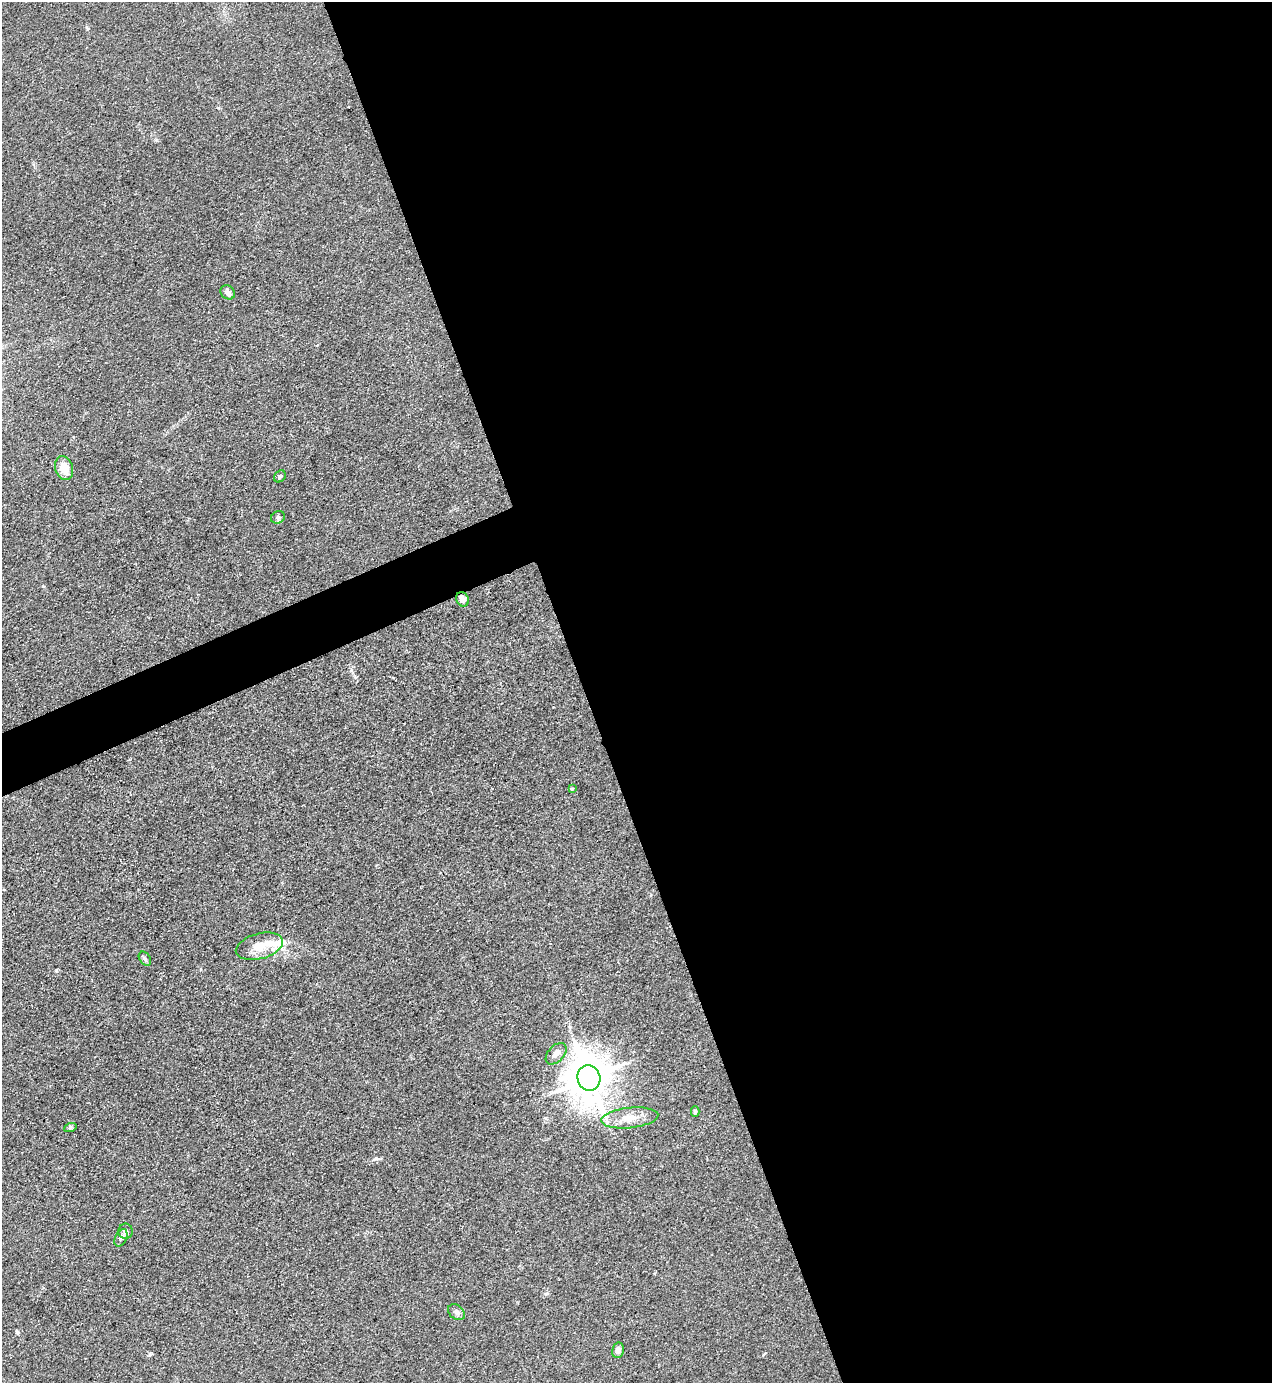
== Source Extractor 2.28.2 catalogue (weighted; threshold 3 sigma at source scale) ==
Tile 8 of 4 x 4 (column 4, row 2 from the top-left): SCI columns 4091-5360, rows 2762-4142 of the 5510 x 5523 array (HDU 1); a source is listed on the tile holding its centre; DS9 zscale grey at full resolution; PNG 1274 x 1385 px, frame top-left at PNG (2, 2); each listed source drawn as its Kron ellipse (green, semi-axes under 4 px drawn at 4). Shown black and unused: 56% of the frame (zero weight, under 3 of 4 exposures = <1% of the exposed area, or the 3 px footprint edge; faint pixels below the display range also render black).
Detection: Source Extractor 2.28.2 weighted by HDU 2 'WHT'; one run over the whole footprint, this tile lists its part. Background 0.0432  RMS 0.0049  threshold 0.0221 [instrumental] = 3 sigma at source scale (4.5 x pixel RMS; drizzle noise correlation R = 1.50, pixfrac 1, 0.05/0.05 arcsec/px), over >= 5 px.
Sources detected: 19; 2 inside a brighter listed object's ellipse — not listed separately; the other 17 listed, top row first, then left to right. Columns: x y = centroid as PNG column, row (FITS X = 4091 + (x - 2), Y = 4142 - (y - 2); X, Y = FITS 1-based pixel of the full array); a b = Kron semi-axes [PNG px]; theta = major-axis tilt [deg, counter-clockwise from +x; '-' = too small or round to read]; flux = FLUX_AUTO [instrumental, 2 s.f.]
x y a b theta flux
228 292 8 6 -39 2.1
64 468 12 9 -74 7.7
280 476 6 5 - 0.99
278 517 7 6 - 1.1
462 599 7 6 - 2.7
572 789 3 2 - 0.38
259 946 24 12 15 8.5
145 959 8 5 -53 1
556 1054 13 8 47 3.1
589 1078 13 11 -75 1700
695 1111 5 4 - 0.86
630 1118 28 10 6 8.3
70 1128 6 4 19 0.74
126 1231 7 7 - 1.8
121 1238 9 5 65 1.4
456 1312 9 7 -41 2
618 1350 8 6 76 2.3
Overlapping masked pixels (flux is a lower limit): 1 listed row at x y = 462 599
Unlisted compact peaks at least as high as the median listed source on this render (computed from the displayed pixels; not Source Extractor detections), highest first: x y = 376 1158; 56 970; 43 586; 17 1332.